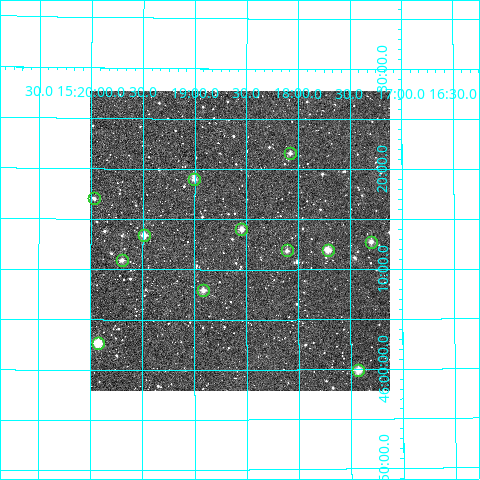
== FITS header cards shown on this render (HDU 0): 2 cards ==
NAXIS1  =                  300
NAXIS2  =                  300

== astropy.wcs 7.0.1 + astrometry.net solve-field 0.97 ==
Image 300 x 300 px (HDU 0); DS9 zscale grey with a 90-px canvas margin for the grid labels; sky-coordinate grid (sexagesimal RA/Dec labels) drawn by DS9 from the SOLVED WCS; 12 Tycho-2 reference stars matched to detected sources circled (green)
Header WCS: RA---TAN/DEC--TAN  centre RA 15:18:34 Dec +46:13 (229.64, +46.21 deg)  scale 6 arcsec/px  FOV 30.0' x 30.0'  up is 0 deg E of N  parity normal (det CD < 0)
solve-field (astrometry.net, Tycho-2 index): VERIFIED the header's WCS against the Tycho-2 star catalogue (verified at 2 index scales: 10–12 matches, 0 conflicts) and refined it, rather than solving blind
Solved WCS: RA---TAN-SIP/DEC--TAN-SIP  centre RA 15:18:34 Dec +46:13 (229.64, +46.21 deg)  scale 6 arcsec/px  FOV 30.0' x 29.9'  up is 0 deg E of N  parity normal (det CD < 0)
The solver's refit moves the header's centre by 1.7 arcsec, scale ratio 1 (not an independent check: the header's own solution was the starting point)
Tycho-2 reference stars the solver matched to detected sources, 12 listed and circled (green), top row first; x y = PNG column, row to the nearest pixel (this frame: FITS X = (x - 90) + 1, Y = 300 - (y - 91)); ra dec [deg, ICRS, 3 dp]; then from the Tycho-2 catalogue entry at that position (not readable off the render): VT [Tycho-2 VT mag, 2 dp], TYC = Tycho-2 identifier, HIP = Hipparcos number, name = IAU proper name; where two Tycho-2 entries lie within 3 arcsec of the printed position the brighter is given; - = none
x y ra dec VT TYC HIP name
290 153 229.520 +46.360 11.53 3482-535-1 - -
194 179 229.751 +46.318 11.43 3482-708-1 - -
94 198 229.993 +46.284 12.17 3482-333-1 - -
241 229 229.637 +46.234 11.14 3482-391-1 - -
144 235 229.872 +46.224 11.00 3482-564-1 - -
371 242 229.325 +46.213 11.41 3482-1021-1 - -
287 250 229.528 +46.198 11.93 3482-312-1 - -
328 250 229.429 +46.200 11.15 3482-574-1 - -
122 260 229.924 +46.182 11.41 3482-543-1 - -
203 290 229.729 +46.132 11.33 3482-1375-1 - -
98 343 229.982 +46.045 10.74 3482-1583-2 - -
358 370 229.357 +45.998 10.54 3482-704-1 - -